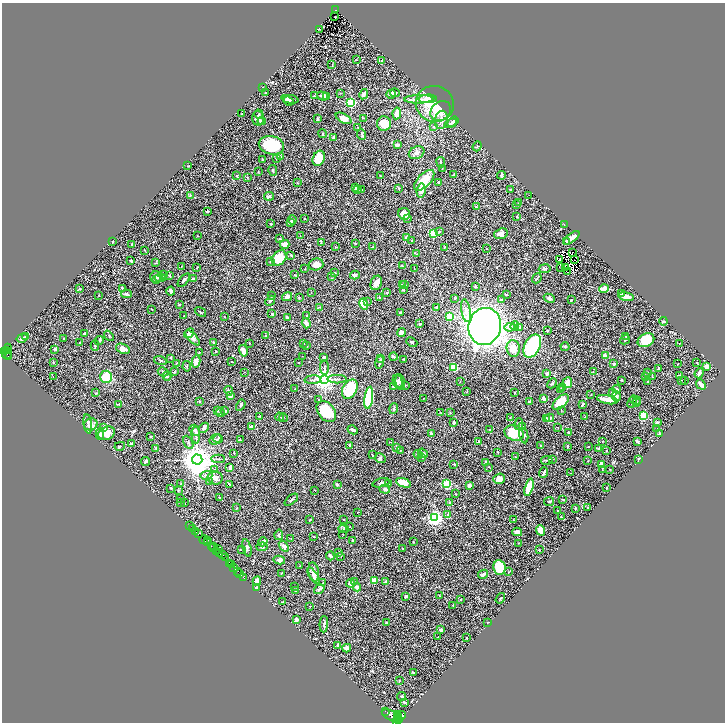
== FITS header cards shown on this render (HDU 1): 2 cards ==
NAXIS1  =                 1446
NAXIS2  =                 1440

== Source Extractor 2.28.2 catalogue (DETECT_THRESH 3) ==
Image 1446 x 1440 px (HDU 1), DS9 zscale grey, zoomed out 1/2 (1 PNG px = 2 x 2 image px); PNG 727 x 724 px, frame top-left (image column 2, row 1439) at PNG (2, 3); each listed source drawn as its Kron ellipse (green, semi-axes under 4 px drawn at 4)
Background 0.334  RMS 0.011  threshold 0.033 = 3 sigma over >= 5 px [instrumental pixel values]
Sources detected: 619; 75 cannot appear on this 1/2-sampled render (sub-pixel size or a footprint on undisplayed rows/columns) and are neither listed nor drawn; of the other 544, the 500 brightest by FLUX_AUTO listed and drawn (44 fainter detections omitted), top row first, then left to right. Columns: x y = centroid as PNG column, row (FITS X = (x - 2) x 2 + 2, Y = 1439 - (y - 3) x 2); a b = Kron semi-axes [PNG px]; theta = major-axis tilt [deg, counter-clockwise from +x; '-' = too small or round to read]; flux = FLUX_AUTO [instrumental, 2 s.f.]
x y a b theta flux
336 10 3 2 - 30
335 17 2 2 - 5.6
319 29 2 1 - 0.76
356 60 2 2 - 1.3
381 61 2 2 - 1.5
332 64 2 2 - 0.82
263 88 2 2 - 1.7
266 93 2 1 - 1.4
340 93 3 2 - 0.78
395 93 5 3 - 7.5
364 94 5 3 - 9
391 94 5 3 - 2.9
314 96 4 2 - 1.3
322 96 5 3 - 11
326 96 4 3 - 4.4
290 99 8 3 -10 5.6
419 99 14 4 1 9.9
428 99 9 3 4 15
288 101 5 4 - 4.8
351 103 3 3 - 250
435 104 19 18 - 75
441 111 11 9 40 25
397 113 6 3 81 25
242 114 2 2 - 1.9
259 114 5 4 - 2.8
258 118 7 6 - 5.8
344 118 8 4 -29 20
363 118 2 1 - 1.6
318 119 3 2 - 2.8
441 120 9 6 78 9.6
262 121 4 3 - 5
453 122 6 3 33 3.9
451 123 6 4 21 4.6
384 124 7 7 - 28
434 126 3 2 - 1.2
358 127 4 2 - 1
322 134 4 3 - 2
362 135 5 3 - 2.5
334 138 3 3 - 7.6
271 145 13 9 -12 79
397 145 4 2 - 5.3
477 146 5 1 - 1
417 153 8 6 26 7
280 156 4 3 - 2.3
277 158 4 2 - 2.4
319 158 8 6 67 51
262 159 3 2 - 1.4
441 162 5 3 - 2.7
188 166 2 2 - 0.75
442 168 2 2 - 1.3
273 170 5 3 - 3
258 172 3 2 - 0.8
380 175 2 2 - 1.4
454 175 3 2 - 3.7
501 175 4 3 - 2.5
237 176 3 2 - 2.1
247 177 3 3 - 1.9
424 180 13 6 46 51
439 182 3 3 - 1
297 183 2 2 - 0.99
356 188 3 3 - 2.9
399 188 4 2 - 1.2
357 189 3 2 - 1.8
510 189 2 2 - 2.2
362 190 2 2 - 0.84
421 191 7 4 82 15
190 195 4 3 - 2.3
529 195 2 1 - 1.3
269 196 5 3 - 4.8
518 203 2 2 - 4.4
516 205 3 2 - 0.93
476 207 3 2 - 2.4
207 211 2 2 - 6.8
404 214 6 5 - 24
516 217 3 2 - 1.5
304 219 2 2 - 2
407 219 3 2 - 1.4
292 220 4 3 - 2.5
290 222 4 3 - 4.3
271 224 3 2 - 2.1
564 224 2 2 - 2.3
440 231 3 3 - 1.4
433 234 3 3 - 170
501 234 7 5 22 7.5
197 236 3 2 - 1.2
300 236 2 1 - 1.3
407 238 4 3 - 7.2
572 238 9 3 38 16
280 239 3 2 - 2
412 241 3 2 - 1.1
566 241 3 3 - 2.6
113 242 3 2 - 1
321 243 3 2 - 1.1
356 243 3 2 - 1.4
132 244 3 2 - 1.2
285 244 5 4 - 10
335 247 3 2 - 1.1
372 247 2 2 - 1.6
444 247 2 2 - 1.1
486 249 2 2 - 0.76
144 250 2 2 - 0.92
573 252 3 2 - 1.2
416 254 3 2 - 0.82
290 255 4 3 - 1.6
279 258 8 6 51 54
559 260 2 1 - 1.1
574 260 2 1 - 0.84
131 261 2 2 - 3.5
270 262 2 2 - 3.5
156 263 3 2 - 0.94
316 264 7 6 - 19
181 266 2 2 - 0.73
402 266 3 2 - 1.3
565 267 2 1 - 1.2
197 268 4 2 - 1.1
414 268 3 1 - 0.73
561 268 3 1 - 1
305 269 2 2 - 1.2
545 269 6 3 9 4.5
567 272 2 1 - 0.97
335 273 2 2 - 1.9
164 274 3 3 - 1.6
295 275 4 2 - 1.2
355 275 5 4 - 4.6
169 276 4 3 - 2.4
332 276 4 3 - 1.5
156 277 6 5 - 5.1
161 278 5 3 - 3
537 278 5 2 - 2.1
193 279 2 2 - 7.9
157 280 3 3 - 1.5
184 280 8 3 48 4.7
376 283 7 5 68 11
403 285 4 2 - 1.7
405 285 3 2 - 1.5
475 286 2 2 - 1.9
122 288 3 2 - 2
79 289 3 2 - 1.2
604 289 5 3 - 20
403 290 3 2 - 1.2
171 291 4 3 - 5.4
311 292 2 2 - 0.87
387 293 2 2 - 1.4
622 293 3 3 - 1.9
126 294 5 4 - 4.4
99 295 2 2 - 2.6
506 295 3 2 - 1.2
271 296 3 2 - 1.1
287 297 5 3 - 11
299 297 3 2 - 2
626 297 8 3 -10 23
379 298 2 2 - 8.9
454 298 3 3 - 1.5
549 298 6 3 -28 6.2
502 300 2 2 - 7
571 300 2 2 - 2.4
270 301 5 3 - 4.5
368 301 2 2 - 1
364 304 5 4 - 58
179 305 3 2 - 2
320 307 3 2 - 0.83
437 307 2 2 - 3.7
152 309 3 1 - 0.74
466 311 11 4 -79 10
200 312 6 2 -35 1.5
401 312 3 2 - 2.7
272 314 4 3 - 2.4
307 315 2 2 - 1.9
183 316 2 1 - 0.89
224 317 2 1 - 0.79
287 317 3 2 - 4.2
450 317 3 3 - 120
663 321 4 3 - 2.8
306 323 5 2 - 11
419 324 2 2 - 8.1
485 326 19 16 77 1900
515 326 5 3 - 5.1
510 327 5 4 - 11
519 328 3 2 - 1.8
547 330 3 3 - 1.7
189 333 5 4 - 7
402 333 4 4 - 10
84 334 3 2 - 3.3
109 336 6 2 -50 1.6
266 336 3 2 - 1.6
26 337 3 2 - 1.3
626 337 3 3 - 1.2
22 338 5 3 - 5.9
192 338 9 4 -46 9.5
63 339 3 1 - 0.74
625 340 5 2 - 1.5
646 340 9 6 26 52
99 341 5 3 - 4.6
80 342 2 2 - 0.87
214 342 3 2 - 1.5
412 342 6 2 -24 2.2
249 343 2 2 - 1.6
304 343 3 3 - 1.5
679 344 3 2 - 0.92
95 345 5 3 - 2.1
307 346 3 3 - 2.1
532 346 12 7 63 220
565 346 4 3 - 2.1
513 348 8 6 -83 22
8 349 5 3 - 310
55 349 3 2 - 4.6
123 349 7 5 -23 15
7 350 2 1 - 180
4 351 3 2 - 420
216 351 2 2 - 0.84
243 351 6 3 -74 20
199 353 2 2 - 0.9
7 354 5 2 - 170
302 356 2 2 - 1.1
605 356 2 2 - 33
9 357 3 2 - 100
393 357 4 2 - 3.4
170 358 2 2 - 0.88
324 358 3 2 - 5.3
381 359 3 2 - 1.4
404 359 2 2 - 2.1
160 360 6 3 -17 3.1
196 361 6 3 79 17
232 362 2 1 - 1.3
298 362 2 1 - 1.3
379 362 6 2 80 3.3
697 362 4 2 - 0.89
54 363 3 2 - 1.1
177 363 3 2 - 1.1
614 364 3 2 - 4.7
678 364 2 1 - 1.2
187 366 5 3 - 1.9
454 367 4 3 - 77
706 367 3 3 - 10
324 368 7 2 -88 2.3
659 368 2 2 - 4.9
163 372 5 3 - 3.2
174 372 3 2 - 1.1
244 372 2 1 - 0.92
593 372 3 1 - 0.78
647 372 3 1 - 0.83
547 373 2 2 - 13
699 373 5 2 - 7.9
679 375 3 3 - 1.5
167 376 4 4 - 3.7
646 376 4 2 - 1.9
53 377 2 2 - 0.76
106 377 6 6 - 73
652 377 3 2 - 1.2
325 379 4 3 - 1800
337 379 9 3 0 3.9
313 380 8 3 4 3
621 380 2 2 - 2.1
681 380 4 2 - 1.1
460 381 3 2 - 0.77
685 381 2 1 - 17
398 382 7 4 -76 4.7
400 382 8 4 -78 5.3
647 382 2 2 - 1.7
552 383 5 3 - 3.6
567 383 5 5 - 21
701 384 5 3 - 15
405 385 4 2 - 1.4
394 387 4 3 - 4
563 387 3 3 - 1.3
295 389 3 2 - 3
350 389 10 7 63 93
561 389 3 2 - 1
617 389 4 3 - 3.7
229 391 4 3 - 2.8
467 392 2 1 - 0.77
95 393 3 2 - 1
514 393 3 2 - 1.2
613 393 4 3 - 9.8
230 395 3 3 - 12
591 395 2 2 - 1.3
616 397 5 4 - 4.7
369 398 11 4 82 130
423 398 2 2 - 0.74
319 399 2 2 - 2
544 399 2 2 - 26
607 400 10 3 -12 32
635 400 6 2 -16 1.8
199 401 3 2 - 1.7
530 401 3 2 - 2.3
561 402 10 5 43 46
632 402 5 2 - 2.3
636 403 3 2 - 1.6
118 404 4 2 - 1
241 405 6 3 60 2.9
582 405 4 2 - 2.8
394 409 5 3 - 2.9
218 410 3 2 - 0.97
561 410 4 2 - 1.1
225 411 2 2 - 3.9
326 412 12 8 -51 80
440 412 2 2 - 0.88
220 413 4 2 - 1.5
451 413 2 2 - 0.8
259 416 4 1 - 0.89
643 416 4 4 - 59
280 417 4 2 - 2
585 417 2 2 - 0.85
283 418 4 2 - 1.6
510 418 3 2 - 2.1
546 418 2 2 - 1.2
550 418 4 3 - 3.2
454 422 3 2 - 3.7
657 423 3 3 - 6.3
88 424 10 3 -83 4.4
91 424 7 6 - 8.4
519 424 6 4 80 3.6
523 426 3 3 - 1.4
252 427 4 3 - 9.7
558 427 2 2 - 0.79
104 428 4 3 - 4
204 428 5 3 - 5.3
489 429 2 2 - 1
657 429 2 1 - 0.79
353 430 5 2 - 4.7
195 431 6 4 -45 5.7
107 433 8 6 25 20
431 433 3 2 - 3.8
514 433 10 7 -21 79
568 433 3 2 - 2.4
659 433 3 2 - 1.5
100 434 6 3 89 5.3
196 435 9 3 89 8.2
524 435 8 4 -79 4.5
150 436 3 2 - 1
215 439 6 5 - 4.5
218 439 5 3 - 3.8
241 440 3 2 - 0.9
478 441 2 2 - 2.7
603 441 2 2 - 0.89
637 441 4 2 - 6.2
188 442 7 3 -62 3.2
390 442 3 1 - 0.81
131 444 3 3 - 2.2
540 445 2 2 - 1.2
120 446 5 3 - 2.5
349 446 4 2 - 1.6
567 446 3 2 - 2
589 446 3 2 - 0.74
397 447 3 3 - 5.2
156 448 2 2 - 7.5
598 448 2 2 - 2.4
400 450 2 2 - 1.2
606 450 2 2 - 1.1
498 452 3 2 - 1.3
234 453 2 2 - 0.84
423 453 5 3 - 5.5
418 454 5 3 - 3.6
372 455 3 2 - 1.2
515 456 2 2 - 1
422 457 2 2 - 0.81
380 458 5 4 - 3.5
218 459 7 2 -3 2.2
639 459 2 2 - 3.7
197 460 5 5 - 4300
547 460 6 2 10 1.8
552 460 2 1 - 1.1
588 461 2 2 - 0.77
145 462 4 2 - 5.1
485 462 3 2 - 2.3
454 464 4 2 - 1.4
601 465 4 3 - 22
489 467 3 2 - 1.2
230 468 4 2 - 11
609 469 2 1 - 0.73
215 470 3 3 - 1.8
602 470 3 2 - 0.94
544 473 5 3 - 5.3
570 473 3 2 - 0.75
206 475 6 3 2 5.3
215 478 7 6 - 13
499 479 6 5 - 11
209 481 3 2 - 1.3
381 483 8 3 16 4.7
403 483 8 4 -19 33
180 484 3 2 - 0.78
229 484 3 2 - 2.4
337 484 2 2 - 9
388 484 3 2 - 0.94
446 484 3 3 - 170
469 485 2 2 - 18
529 487 9 4 74 46
607 487 2 2 - 0.83
171 488 3 2 - 1.5
385 489 5 3 - 3.9
315 490 2 2 - 1.5
178 491 4 3 - 1.4
456 494 2 2 - 1.7
181 498 3 2 - 1.5
219 498 3 2 - 1.4
563 499 3 2 - 1.4
291 500 8 2 40 2.2
549 501 5 3 - 3
181 502 2 2 - 0.8
184 503 2 1 - 1.1
449 503 4 3 - 1.8
587 507 2 2 - 1.8
237 508 3 2 - 0.96
575 508 3 2 - 1.5
557 510 2 2 - 1.6
358 512 3 2 - 0.97
448 515 3 2 - 1.9
561 517 2 2 - 2.7
435 518 3 3 - 820
343 519 2 2 - 2.5
310 520 2 2 - 1.1
513 520 3 2 - 1
189 526 3 1 - 44
350 527 2 1 - 1.2
193 529 2 2 - 85
343 529 5 3 - 2
540 530 5 4 - 23
196 532 2 2 - 480
517 532 5 4 - 13
198 534 3 2 - 38
343 534 2 1 - 1.2
279 535 5 3 - 2.7
314 537 2 2 - 1.2
291 538 3 2 - 0.88
204 540 4 2 - 17
207 540 2 2 - 20
352 540 2 2 - 1.3
207 542 3 1 - 280
263 542 5 4 - 10
413 542 2 2 - 1
519 543 2 2 - 0.85
213 546 2 1 - 140
284 546 6 4 -53 5.2
211 547 4 1 - 170
262 547 5 4 - 3.8
214 548 3 2 - 140
247 548 9 3 -74 4
403 548 2 2 - 1.7
218 549 2 1 - 130
241 550 3 2 - 1.1
539 550 2 2 - 3.9
216 552 3 2 - 270
338 552 3 2 - 2.1
220 553 2 1 - 180
222 555 3 2 - 360
330 556 4 2 - 2.6
341 556 3 3 - 1.8
225 558 3 3 - 170
279 560 6 4 -13 5.2
230 563 2 2 - 390
232 565 2 1 - 160
300 566 2 2 - 1.1
234 567 3 2 - 380
499 567 7 6 - 93
237 571 3 2 - 20
314 572 9 5 -79 8.9
509 572 3 2 - 1
240 573 2 1 - 20
281 574 2 2 - 0.82
483 574 5 3 - 5.5
314 576 10 4 -55 5.7
243 577 2 1 - 22
374 580 2 2 - 49
257 581 4 3 - 9
354 582 2 2 - 1.5
385 582 2 2 - 10
323 583 2 2 - 0.77
351 583 4 3 - 8.2
294 586 2 2 - 0.8
357 587 4 3 - 5.3
256 588 3 3 - 3.5
319 589 5 3 - 4.6
296 590 4 4 - 3.5
439 596 2 2 - 1.2
405 597 3 2 - 2.6
500 598 6 2 54 1.4
460 600 2 2 - 0.93
283 602 2 1 - 0.98
453 605 2 2 - 2.3
310 606 2 2 - 1.7
296 620 4 3 - 7.4
386 622 3 3 - 2.9
488 622 2 1 - 1.1
324 624 8 3 87 3.6
441 630 3 3 - 6
438 637 2 2 - 1.5
466 638 2 1 - 0.81
338 646 2 2 - 5.7
347 648 4 4 - 9.9
413 673 2 2 - 2.5
399 681 2 2 - 0.76
402 696 4 3 - 3.6
404 702 4 3 - 3.4
385 711 2 1 - 110
397 714 3 2 - 760
402 715 4 3 - 560
391 716 10 4 -26 6300
399 716 3 3 - 1100
399 720 3 2 - 610
397 721 3 2 - 790
At the frame edge (FLAGS 8, measured only in part): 1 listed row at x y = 397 721
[44 fainter detections neither listed nor drawn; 75 sub-pixel or undisplayed-footprint detections neither listed nor drawn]